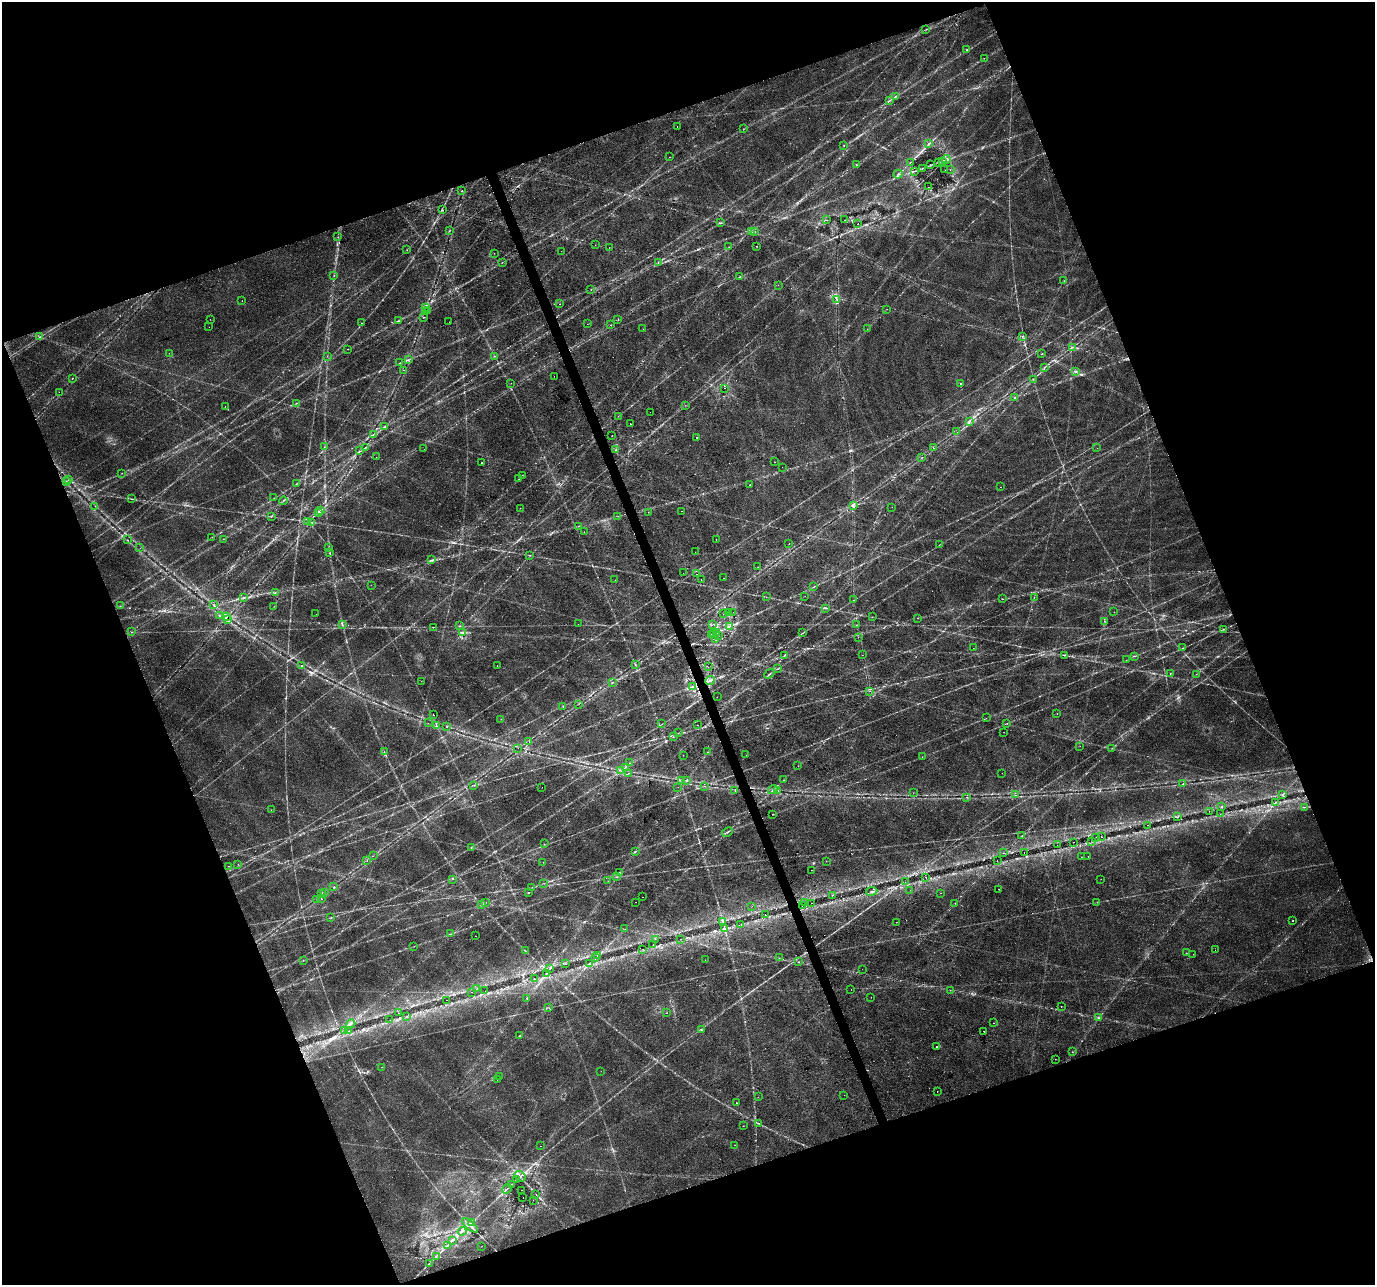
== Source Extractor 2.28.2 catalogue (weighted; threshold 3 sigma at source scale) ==
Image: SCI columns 2-5492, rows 129-5257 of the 5492 x 5329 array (HDU 1 of 3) = the unmasked area's bounding box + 8 px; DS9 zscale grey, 4 x 4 block average (1 PNG px = mean of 4 x 4 image px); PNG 1377 x 1287 px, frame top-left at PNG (2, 2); each listed source drawn as its Kron ellipse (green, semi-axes under 4 px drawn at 4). Shown black and unused: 41% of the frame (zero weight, under 2 of 3 exposures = <1% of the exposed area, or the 3 px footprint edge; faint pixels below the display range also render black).
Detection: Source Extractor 2.28.2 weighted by HDU 2 'WHT'. Background 0.0273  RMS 0.0036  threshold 0.0163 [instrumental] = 3 sigma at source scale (4.5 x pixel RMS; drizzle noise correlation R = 1.50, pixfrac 1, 0.0396/0.0396 arcsec/px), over >= 5 px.
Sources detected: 443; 12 too faint to see at this stretch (4 x 4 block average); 12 cosmic-ray / hot-pixel residue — neither listed nor drawn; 10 coinciding with a brighter row at this scale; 5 inside a brighter listed object's ellipse — not listed separately; the other 404 listed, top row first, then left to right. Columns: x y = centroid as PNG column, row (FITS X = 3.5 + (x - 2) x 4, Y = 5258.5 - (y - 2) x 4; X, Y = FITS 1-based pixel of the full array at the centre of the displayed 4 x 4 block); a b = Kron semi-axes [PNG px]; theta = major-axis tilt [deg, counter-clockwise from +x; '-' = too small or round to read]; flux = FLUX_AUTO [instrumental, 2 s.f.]
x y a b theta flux
926 29 2 2 - 0.63
967 50 2 2 - 4.7
984 58 2 2 - 0.95
895 97 3 2 - 2.1
889 100 2 2 - 1.1
677 126 2 2 - 0.61
743 129 2 2 - 0.5
929 144 4 2 - 2.1
844 145 2 2 - 0.89
669 157 2 2 - 0.43
946 159 4 2 - 4.2
942 161 3 2 - 2
910 162 3 2 - 1
939 162 2 2 - 1.3
930 164 2 2 - 0.58
857 165 2 2 - 0.87
922 168 2 2 - 1.6
945 170 2 2 - 0.95
950 170 2 2 - 0.47
914 171 4 2 - 2.3
898 174 4 2 - 1.9
928 187 2 2 - 0.29
462 191 2 2 - 2.2
443 210 2 2 - 0.51
827 220 2 2 - 0.51
845 220 2 2 - 0.61
720 223 2 2 - 1.3
858 224 2 2 - 2.6
449 231 2 2 - 0.75
755 231 2 2 - 0.63
752 232 2 2 - 0.79
338 237 2 2 - 0.54
595 245 2 2 - 0.41
757 246 2 2 - 0.96
729 247 2 2 - 0.37
609 248 2 2 - 0.49
407 250 2 2 - 0.81
561 251 2 2 - 0.36
494 253 2 2 - 0.61
502 262 2 2 - 0.77
658 262 2 2 - 0.48
334 276 2 2 - 0.94
740 276 2 2 - 1.4
1064 281 2 2 - 0.52
778 285 2 2 - 0.4
591 289 2 2 - 0.59
836 299 3 2 - 1.8
242 301 2 2 - 0.94
560 304 2 2 - 1.2
426 307 2 2 - 0.45
887 309 2 2 - 0.37
425 311 2 2 - 0.43
427 311 2 2 - 0.58
423 317 2 2 - 0.82
210 319 2 2 - 0.47
618 320 2 2 - 0.88
398 321 2 2 - 2
449 322 2 2 - 0.77
362 323 2 2 - 0.85
587 324 2 2 - 0.67
610 325 2 2 - 0.53
209 327 2 2 - 0.44
643 329 2 2 - 0.55
867 329 2 2 - 0.4
39 337 3 2 - 1.7
1022 337 2 2 - 0.76
1072 347 2 2 - 1
348 349 2 2 - 0.73
169 353 2 2 - 0.33
1042 354 2 2 - 1.2
327 356 2 2 - 0.53
494 356 2 2 - 0.78
408 360 2 2 - 0.9
400 363 2 2 - 1.1
1045 367 3 2 - 1.6
404 370 2 2 - 3.3
1075 371 2 2 - 2.3
554 376 2 2 - 1.8
72 378 2 2 - 0.69
1033 379 2 2 - 0.77
511 383 2 2 - 1.7
961 384 2 2 - 1.4
724 388 2 2 - 0.55
59 392 2 2 - 0.34
1014 397 2 2 - 0.94
296 403 2 2 - 0.76
685 405 2 2 - 0.44
225 406 2 2 - 0.7
650 412 2 2 - 0.26
618 416 2 2 - 0.49
969 422 2 2 - 2.9
630 424 2 2 - 1.2
385 426 2 2 - 0.64
957 432 2 2 - 0.58
373 434 2 2 - 0.92
612 435 2 2 - 1.7
696 437 2 2 - 1.7
324 447 2 2 - 0.74
365 447 3 2 - 1.4
933 448 2 2 - 1
1097 448 2 2 - 0.31
424 449 2 2 - 3.5
616 449 2 2 - 1.1
359 451 2 2 - 1.3
376 457 2 2 - 0.54
922 457 2 2 - 0.51
774 462 2 2 - 3.3
482 463 2 2 - 2
782 467 2 2 - 0.74
122 473 2 2 - 0.67
522 475 2 2 - 0.51
519 479 2 2 - 0.58
68 480 2 2 - 0.44
66 482 2 2 - 0.8
296 484 3 2 - 1
749 485 2 2 - 0.71
1001 487 2 2 - 1.8
274 498 2 2 - 0.71
131 499 2 2 - 0.86
283 501 4 2 - 1.9
853 505 2 2 - 3.9
95 506 2 2 - 0.87
892 507 2 2 - 0.41
520 508 2 2 - 0.68
320 510 2 2 - 1.4
681 511 2 2 - 5
318 512 2 2 - 3.4
648 512 2 2 - 0.73
271 516 3 2 - 1.3
618 516 2 2 - 0.48
308 521 2 2 - 0.98
312 522 2 2 - 1.3
579 526 2 2 - 0.84
584 532 2 2 - 1.5
212 537 2 2 - 0.5
223 539 2 2 - 0.5
716 539 2 2 - 0.58
128 540 2 2 - 0.78
789 544 2 2 - 1.9
939 545 2 2 - 0.7
329 547 2 2 - 0.81
140 548 2 2 - 1.1
695 552 2 2 - 0.32
330 553 2 2 - 0.92
530 555 2 2 - 0.83
431 560 3 2 - 1.3
758 567 2 2 - 1.4
683 573 2 2 - 0.87
697 574 2 2 - 0.76
723 578 2 2 - 0.49
615 580 2 2 - 0.48
701 580 2 2 - 1.5
371 585 2 2 - 1
814 587 3 2 - 0.95
275 592 2 2 - 0.66
805 596 2 2 - 0.45
243 597 2 2 - 0.78
766 597 2 2 - 0.56
1034 598 2 2 - 0.9
1002 599 2 2 - 0.83
854 600 2 2 - 0.66
214 605 2 2 - 0.84
120 606 2 2 - 0.52
274 606 2 2 - 0.41
826 608 3 2 - 1.4
729 612 2 2 - 0.8
733 612 2 2 - 0.33
1114 612 2 2 - 1.5
316 614 2 2 - 0.69
723 614 2 2 - 0.43
219 616 2 2 - 0.75
226 616 2 2 - 1.2
872 617 2 2 - 0.49
917 618 2 2 - 0.55
228 620 2 2 - 0.79
1104 621 2 2 - 1
578 624 2 2 - 0.65
713 624 2 2 - 1.1
342 625 2 2 - 1
856 625 2 2 - 0.45
460 626 2 2 - 0.96
730 626 3 2 - 2.2
433 627 2 2 - 0.66
1224 629 3 2 - 1.3
132 632 2 2 - 1.5
717 632 2 2 - 0.86
463 633 3 2 - 2.8
714 633 2 2 - 1.5
803 633 4 2 - 1.5
711 635 2 2 - 1
718 636 2 2 - 0.44
858 637 2 2 - 0.57
716 640 2 2 - 0.67
973 648 2 2 - 0.57
1183 648 2 2 - 0.66
784 655 2 2 - 0.71
862 655 2 2 - 0.82
1064 655 3 2 - 2.3
1134 656 3 2 - 1.8
1126 660 2 2 - 0.52
635 664 2 2 - 0.92
301 665 2 2 - 1.1
497 666 2 2 - 0.63
708 667 2 2 - 0.41
777 669 3 2 - 1.5
1170 673 2 2 - 2.4
769 674 6 2 39 2.6
1196 674 2 2 - 0.36
710 680 5 3 - 4.8
421 681 2 2 - 0.44
612 682 3 2 - 1.4
693 686 3 2 - 2.6
869 691 2 2 - 0.61
717 697 2 2 - 0.4
579 704 2 2 - 0.47
563 706 3 2 - 1.2
1057 713 2 2 - 1.4
433 715 2 2 - 13
986 718 2 2 - 1.5
501 719 2 2 - 0.85
428 723 2 2 - 0.33
1007 723 2 2 - 0.74
662 724 2 2 - 0.49
698 725 2 2 - 1.4
436 726 3 2 - 1.2
447 727 2 2 - 1
1004 732 2 2 - 0.93
678 733 2 2 - 0.37
673 737 2 2 - 0.64
529 741 2 2 - 0.78
1080 746 2 2 - 0.33
518 748 2 2 - 0.3
1112 748 2 2 - 0.57
384 752 2 2 - 0.88
708 752 2 2 - 0.71
683 755 2 2 - 0.48
746 755 2 2 - 1.1
922 757 2 2 - 0.53
629 763 2 2 - 0.35
798 766 2 2 - 0.56
625 767 2 2 - 0.97
621 771 2 2 - 0.54
629 773 2 2 - 1.7
1002 773 2 2 - 0.31
687 780 2 2 - 1.4
783 780 2 2 - 0.79
682 781 2 2 - 0.5
1183 783 2 2 - 0.54
474 785 2 2 - 0.79
705 786 2 2 - 0.92
542 787 2 2 - 0.35
678 787 2 2 - 0.33
735 790 2 2 - 1.1
773 790 5 2 - 2.7
778 791 2 2 - 0.77
913 793 2 2 - 0.43
1016 795 2 2 - 1.6
1282 795 2 2 - 1.3
967 797 2 2 - 0.8
1275 802 2 2 - 1
1221 807 2 2 - 1.3
1304 807 2 2 - 0.65
271 810 2 2 - 0.42
1209 811 2 2 - 0.62
773 814 2 2 - 0.84
1220 814 2 2 - 0.7
1178 817 2 2 - 1
1148 825 2 2 - 1.2
727 832 6 2 29 3.1
1022 836 2 2 - 1
1096 837 2 2 - 0.29
1101 837 2 2 - 2.7
1092 841 2 2 - 0.66
1073 842 2 2 - 2
544 844 2 2 - 0.77
1057 845 2 2 - 0.32
471 847 2 2 - 0.6
635 851 2 2 - 1
1004 853 2 2 - 1.3
1024 853 2 2 - 6.5
373 856 2 2 - 0.72
1088 856 2 2 - 1.5
1081 857 2 2 - 0.7
997 860 2 2 - 0.39
367 861 2 2 - 0.42
826 861 2 2 - 0.48
543 862 2 2 - 0.4
238 864 2 2 - 1.1
228 866 2 2 - 0.61
811 870 2 2 - 0.59
620 873 3 2 - 1.2
617 877 2 2 - 0.95
926 877 2 2 - 1.1
453 879 2 2 - 0.83
1101 879 2 2 - 0.42
608 881 2 2 - 0.46
905 882 2 2 - 0.36
544 883 2 2 - 0.76
334 887 2 2 - 1.6
532 887 2 2 - 0.42
999 889 2 2 - 1.9
910 890 2 2 - 0.55
872 891 6 2 7 2.5
325 892 2 2 - 0.94
528 892 2 2 - 0.9
940 893 2 2 - 0.53
322 894 2 2 - 0.93
832 895 2 2 - 0.8
643 897 2 2 - 0.86
321 899 2 2 - 0.6
317 900 2 2 - 0.7
485 902 2 2 - 1.4
635 902 2 2 - 1.4
1097 902 2 2 - 0.77
805 903 2 2 - 0.55
812 903 2 2 - 1.8
955 903 2 2 - 0.52
482 904 3 2 - 2
752 906 2 2 - 0.38
802 906 2 2 - 3
765 915 2 2 - 5.8
331 917 2 2 - 1
723 921 3 2 - 1.9
1293 921 2 2 - 1.5
896 922 2 2 - 0.67
741 924 2 2 - 0.79
625 929 2 2 - 1.1
725 929 3 2 - 2
450 934 2 2 - 0.69
476 936 2 2 - 0.46
655 939 2 2 - 0.48
680 939 2 2 - 0.29
653 945 2 2 - 0.74
414 946 2 2 - 0.55
643 949 2 2 - 0.61
525 950 2 2 - 0.86
1215 950 2 2 - 0.35
1186 953 2 2 - 0.49
1193 954 2 2 - 0.37
597 956 2 2 - 1.3
595 958 2 2 - 0.7
779 958 2 2 - 0.65
303 960 2 2 - 0.56
705 960 2 2 - 0.45
799 962 2 2 - 1
565 964 2 2 - 0.68
590 964 3 2 - 1.7
550 969 3 2 - 2.2
862 969 2 2 - 0.28
546 973 2 2 - 0.94
534 978 2 2 - 0.5
476 989 2 2 - 0.33
851 990 2 2 - 1.3
950 990 2 2 - 0.46
485 991 2 2 - 0.32
472 992 2 2 - 0.92
871 997 2 2 - 0.43
527 998 2 2 - 1.2
446 1000 2 2 - 0.81
1061 1006 2 2 - 0.81
549 1008 2 2 - 0.56
398 1013 2 2 - 0.47
666 1013 2 2 - 0.97
406 1016 2 2 - 0.83
1099 1018 3 2 - 1.9
390 1020 2 2 - 0.52
994 1023 2 2 - 1.1
351 1024 5 2 - 2.9
701 1030 2 2 - 1.6
344 1031 2 2 - 0.4
349 1031 2 2 - 1.4
984 1031 2 2 - 10
520 1036 2 2 - 1.1
936 1046 2 2 - 1.7
1072 1052 2 2 - 0.68
1055 1059 2 2 - 0.51
382 1067 2 2 - 0.58
601 1071 2 2 - 0.26
499 1077 2 2 - 1.8
497 1079 2 2 - 0.67
937 1091 2 2 - 1.1
844 1095 2 2 - 0.27
758 1097 2 2 - 0.38
737 1103 2 2 - 5.3
759 1123 2 2 - 0.61
743 1126 2 2 - 1.5
735 1145 2 2 - 0.66
540 1146 2 2 - 1
520 1176 6 5 - 7
516 1180 2 2 - 1.4
511 1184 2 2 - 1.1
507 1189 5 2 - 2.4
521 1190 2 2 - 1.4
536 1194 2 2 - 0.74
523 1198 2 2 - 1.9
533 1200 2 2 - 0.28
471 1222 3 2 - 2.1
470 1225 9 2 -42 5.5
462 1231 4 2 - 3.1
452 1241 3 2 - 1.5
447 1245 2 2 - 0.96
482 1246 2 2 - 0.34
436 1257 2 2 - 0.85
429 1263 2 2 - 0.67
Diffuse or blended objects may show on this block-average render without a row.